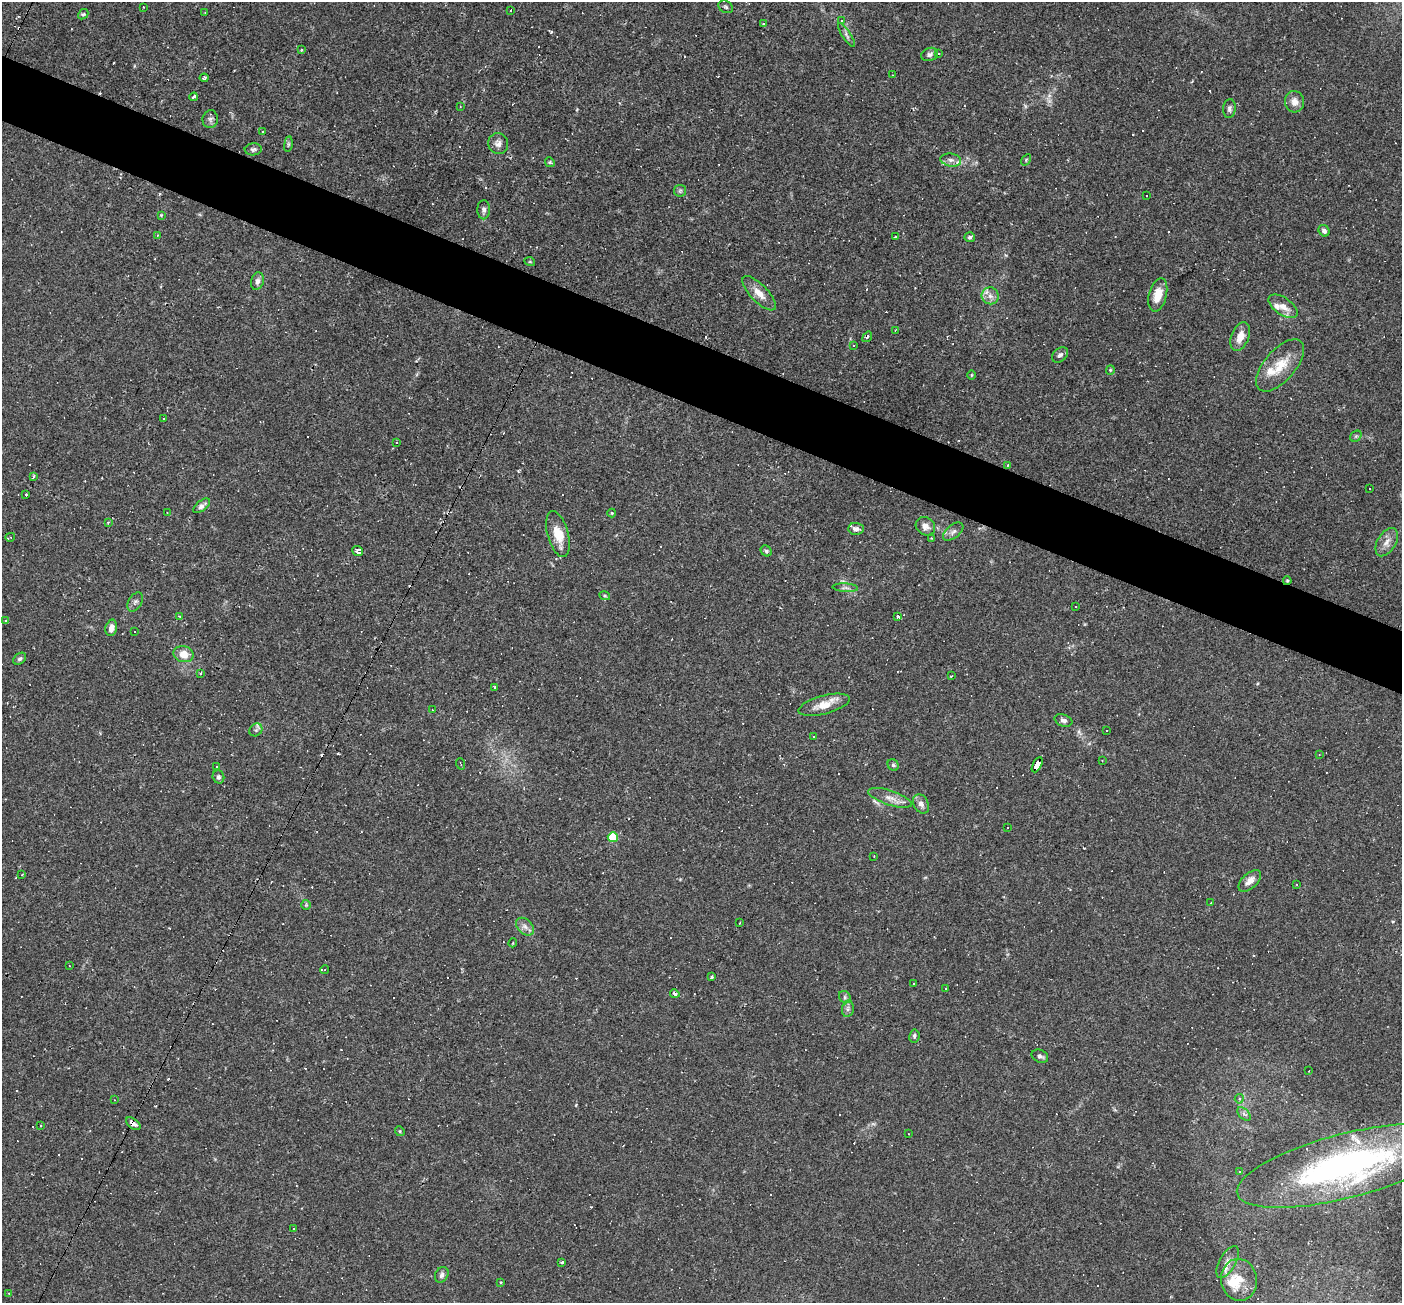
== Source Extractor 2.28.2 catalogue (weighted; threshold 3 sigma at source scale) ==
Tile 11 of 4 x 4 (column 3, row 3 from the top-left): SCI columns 2799-4198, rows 1572-2872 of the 5597 x 5610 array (HDU 1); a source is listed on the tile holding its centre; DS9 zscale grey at full resolution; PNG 1404 x 1305 px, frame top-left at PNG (2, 2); each listed source drawn as its Kron ellipse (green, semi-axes under 4 px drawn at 4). Shown black and unused: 5% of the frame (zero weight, under 2 of 3 exposures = <1% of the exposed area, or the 3 px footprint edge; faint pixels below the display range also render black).
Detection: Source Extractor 2.28.2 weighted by HDU 2 'WHT'; one run over the whole footprint, this tile lists its part. Background 0.0261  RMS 0.0043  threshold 0.0194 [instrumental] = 3 sigma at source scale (4.5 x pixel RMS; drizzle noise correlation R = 1.50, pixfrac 1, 0.05/0.05 arcsec/px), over >= 5 px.
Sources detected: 200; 1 too faint to see at this stretch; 55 cosmic-ray / hot-pixel residue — neither listed nor drawn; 9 inside a brighter listed object's ellipse — not listed separately; the other 135 listed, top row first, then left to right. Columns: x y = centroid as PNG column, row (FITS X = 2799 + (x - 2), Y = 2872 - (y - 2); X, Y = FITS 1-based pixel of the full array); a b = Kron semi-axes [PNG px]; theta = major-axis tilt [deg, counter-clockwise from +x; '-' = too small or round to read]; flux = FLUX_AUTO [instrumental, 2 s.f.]
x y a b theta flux
143 7 3 2 - 0.33
726 7 8 6 -32 0.92
511 10 3 2 - 0.34
205 12 3 2 - 0.25
83 14 6 4 41 0.68
841 21 4 3 - 0.38
764 24 3 3 - 0.57
846 35 14 4 -56 1.3
302 49 3 3 - 0.96
939 53 3 3 - 0.63
930 54 9 6 20 1.3
893 75 3 2 - 0.25
204 78 4 4 - 1.1
194 97 4 3 - 4.5
1295 102 11 9 -77 3.2
460 106 2 2 - 0.3
1229 109 9 6 85 1.3
210 119 9 7 79 1.4
263 131 3 2 - 0.43
498 143 10 10 - 2.3
288 144 8 4 82 0.63
253 149 8 6 4 1.1
951 160 10 6 -9 1.8
1026 160 6 4 58 0.5
550 162 5 4 - 0.6
680 191 6 6 - 0.8
1147 196 3 2 - 0.26
484 210 9 6 87 1.4
161 215 4 3 - 0.46
1324 231 6 5 - 1.6
157 236 3 2 - 0.57
896 237 3 3 - 0.51
970 237 5 5 - 0.88
530 262 5 3 - 0.38
257 281 9 6 74 1.6
759 293 22 8 -46 4.9
1158 295 17 8 75 6.5
990 296 8 8 - 2.5
1283 306 17 8 -34 3.7
895 330 3 2 - 0.32
867 337 6 3 53 0.63
1240 337 15 8 69 4.7
853 345 3 2 - 0.28
1060 355 9 6 41 1.4
1280 365 32 15 49 10
1110 370 5 4 - 0.48
971 375 5 3 - 0.36
163 418 3 3 - 1.4
1356 436 6 5 - 0.74
396 442 3 3 - 0.51
1007 465 3 3 - 0.38
34 477 3 3 - 1.8
1369 489 3 2 - 0.35
26 495 3 3 - 3.1
202 506 10 5 38 1.7
167 513 3 2 - 0.29
612 513 4 4 - 0.43
108 522 3 3 - 0.66
925 526 10 8 -36 2.8
856 529 7 6 - 1.7
953 532 12 6 39 1.7
558 534 23 10 -75 8.8
10 537 5 3 - 0.99
931 538 2 2 - 0.34
1387 542 15 9 58 3.4
358 551 5 4 - 2.7
766 551 6 5 - 0.66
1287 581 4 3 - 0.52
845 588 13 4 -3 1.3
605 596 5 3 - 0.47
135 602 10 6 59 1.4
1076 607 2 2 - 0.25
180 616 3 3 - 0.48
898 616 3 3 - 2.9
5 621 4 3 - 0.46
111 628 8 5 77 2.4
135 632 3 3 - 0.94
183 654 10 8 -14 5.6
20 659 7 5 37 0.87
200 674 3 2 - 0.89
951 676 3 2 - 0.34
495 687 3 3 - 0.99
824 705 26 9 15 6.5
432 710 2 2 - 0.25
1063 720 9 6 -20 1.5
256 730 7 5 44 1.1
1106 731 3 2 - 0.34
814 737 3 2 - 0.33
1319 755 3 2 - 0.23
1102 761 3 2 - 0.27
460 764 6 2 -69 0.44
893 765 6 5 - 0.77
1037 765 8 4 62 68
217 766 2 2 - 0.37
218 777 7 5 -72 1.2
890 798 23 7 -18 3.9
921 804 10 7 -61 2.3
1007 827 3 2 - 0.63
613 837 5 5 - 18
874 856 2 2 - 0.24
22 875 4 3 - 0.37
1250 881 14 7 43 3.1
1297 884 3 2 - 0.34
1210 903 3 2 - 0.28
306 905 5 5 - 0.59
740 923 3 2 - 0.4
525 927 10 7 -43 2
513 943 4 3 - 0.44
69 966 2 2 - 0.29
325 970 4 3 - 0.49
711 977 3 3 - 7.4
914 984 3 2 - 0.58
946 989 3 2 - 0.38
675 994 5 3 - 0.98
845 997 6 5 - 0.83
848 1009 8 5 82 1.2
914 1036 6 5 - 0.94
1040 1056 8 6 -24 1.3
1309 1071 3 2 - 0.3
1239 1099 5 4 - 0.91
114 1100 3 2 - 0.23
1244 1114 8 5 -45 1.1
133 1124 8 4 -36 1.9
41 1125 3 2 - 0.42
400 1131 5 4 - 0.52
909 1134 3 2 - 0.28
1346 1166 112 32 14 150
1240 1172 3 2 - 0.33
294 1228 3 2 - 0.33
562 1262 3 3 - 1.6
1228 1262 18 8 61 3.2
442 1275 8 6 60 1.4
1239 1280 21 18 -83 8.9
501 1282 3 3 - 0.53
9 1293 3 2 - 0.3
Overlapping masked pixels (flux is a lower limit): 3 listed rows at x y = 1287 581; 1037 765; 133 1124
Isophote crosses this tile's border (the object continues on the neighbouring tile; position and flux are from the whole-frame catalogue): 1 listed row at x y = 1346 1166
Unlisted compact peaks at least as high as the median listed source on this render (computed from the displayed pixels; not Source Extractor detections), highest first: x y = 576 1105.